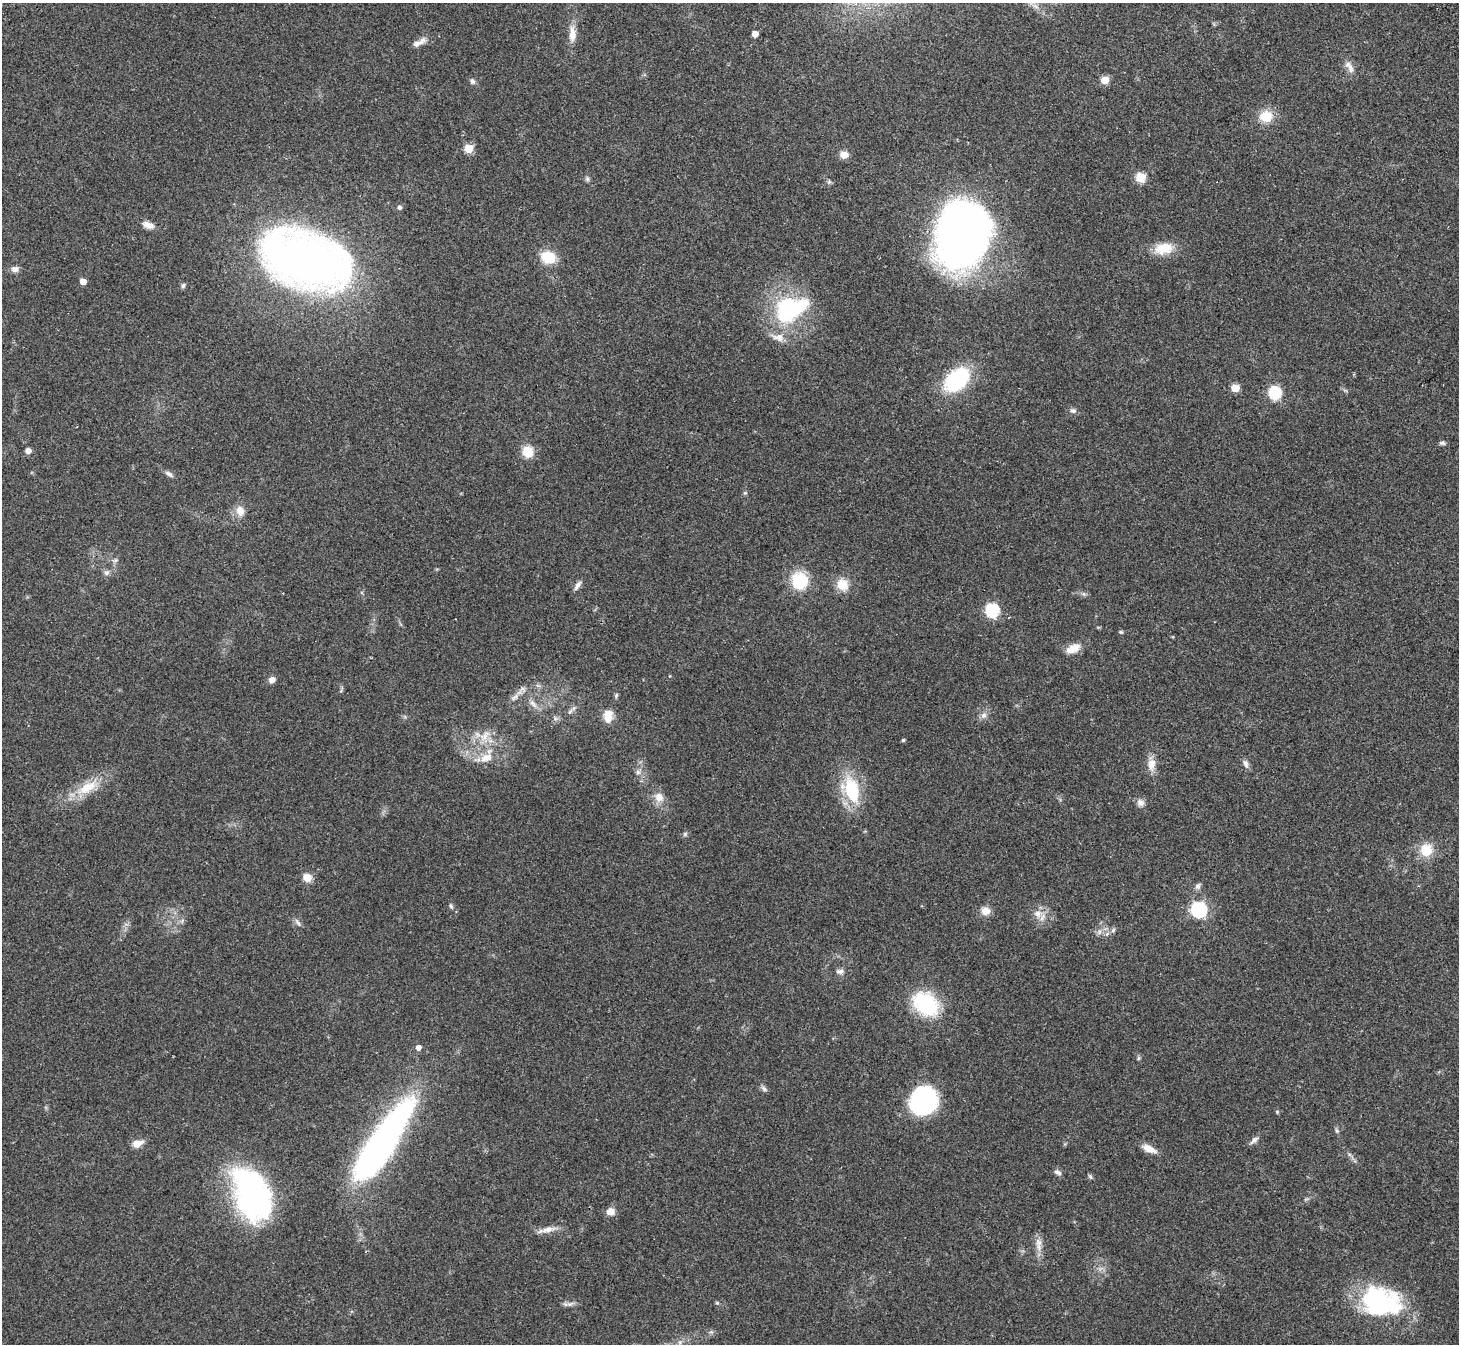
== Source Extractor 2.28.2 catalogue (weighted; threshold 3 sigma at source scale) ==
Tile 10 of 4 x 4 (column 2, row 3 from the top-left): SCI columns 1509-2965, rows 1538-2879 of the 5934 x 5893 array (HDU 1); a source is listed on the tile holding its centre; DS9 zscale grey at full resolution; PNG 1461 x 1346 px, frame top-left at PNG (2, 3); no overlay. Shown black and unused: <1% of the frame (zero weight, under 2 of 3 exposures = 3% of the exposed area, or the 3 px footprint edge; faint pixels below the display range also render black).
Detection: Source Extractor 2.28.2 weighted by HDU 2 'WHT'; one run over the whole footprint, this tile lists its part. Background 0.141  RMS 0.0088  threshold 0.0394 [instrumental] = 3 sigma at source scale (4.5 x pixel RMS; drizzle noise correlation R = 1.50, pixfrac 1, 0.05/0.05 arcsec/px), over >= 5 px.
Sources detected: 97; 3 inside a brighter object's white glare — not listed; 1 inside a brighter listed object's ellipse — not listed separately; the other 93 listed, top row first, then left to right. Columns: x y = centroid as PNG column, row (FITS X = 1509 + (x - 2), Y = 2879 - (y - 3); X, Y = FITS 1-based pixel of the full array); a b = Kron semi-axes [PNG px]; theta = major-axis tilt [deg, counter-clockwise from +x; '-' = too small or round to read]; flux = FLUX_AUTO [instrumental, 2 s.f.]
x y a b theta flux
572 34 22 9 -90 9.8
755 34 5 4 - 8.3
419 43 21 6 28 6.3
1350 67 19 7 -56 6.2
1105 80 5 5 - 22
472 81 8 6 -61 2.4
1266 116 16 14 8 17
469 148 5 5 - 29
844 155 10 8 -9 6.9
1141 178 5 5 - 46
587 179 7 5 -70 1.8
829 182 7 5 45 1.6
399 207 6 6 - 1.9
148 225 16 8 -21 6.2
963 235 66 44 -4 290
1163 248 24 14 9 19
548 257 17 14 -19 20
306 260 81 48 -19 580
15 269 10 8 5 4
83 281 5 4 - 8.1
183 285 8 5 63 1.7
789 309 34 22 21 110
778 337 19 10 -11 9
957 380 23 15 41 92
1235 388 5 5 - 22
1275 392 6 6 - 87
1073 411 8 6 -13 2.8
1442 443 8 5 0 2
28 451 6 5 - 5
528 452 12 11 - 16
169 474 12 5 -34 2.9
745 493 6 4 2 1.2
240 511 13 10 -77 8.6
106 572 8 7 - 2.9
799 581 22 20 87 30
577 585 14 5 54 3.6
842 585 16 14 -56 13
1084 594 6 4 -71 1.4
992 610 6 6 - 120
1121 632 5 4 - 1.3
1073 648 18 10 24 11
272 680 8 6 31 4.7
341 691 6 4 55 1.1
616 696 8 5 64 1.5
515 697 14 6 35 4.7
533 704 14 7 -52 5.3
570 712 11 5 53 2.7
984 715 9 8 - 3.8
608 716 15 9 89 13
555 718 7 6 - 2.3
485 736 20 10 47 13
903 740 4 4 - 1.3
486 758 20 12 21 13
1151 764 18 10 88 9
1246 764 12 7 -75 3.5
638 772 7 6 - 2.7
87 787 33 14 30 25
851 790 27 16 -71 52
659 797 15 13 -62 9.1
1140 803 10 9 - 4.5
685 834 6 6 - 1.6
1426 850 17 17 - 18
307 877 9 8 - 9.1
1198 886 8 7 - 2.8
451 906 7 5 -62 1.8
1199 910 7 7 - 220
985 911 11 10 - 7.8
1037 914 12 10 -12 8.2
298 922 13 4 -52 2.4
1113 930 7 6 - 2
1099 932 7 4 72 2.1
840 971 10 6 -1 3.3
926 1004 31 21 -42 62
418 1047 5 5 - 4.7
1138 1058 7 4 89 1.4
764 1089 10 6 -44 2.4
923 1101 25 23 65 110
1277 1112 5 5 - 1
1337 1131 7 4 -59 1.6
1254 1140 13 6 43 3.5
137 1143 9 7 19 11
382 1143 87 22 56 380
1149 1149 20 8 -23 8.3
1058 1172 10 6 -25 2.9
1090 1176 7 5 -73 1.7
251 1189 54 37 -79 190
610 1211 9 8 - 7.3
548 1229 22 8 13 8.1
1039 1243 12 9 -63 6.1
717 1303 5 4 - 1.1
1377 1303 43 35 -1 110
570 1304 10 5 35 2.5
680 1342 7 4 18 1.8